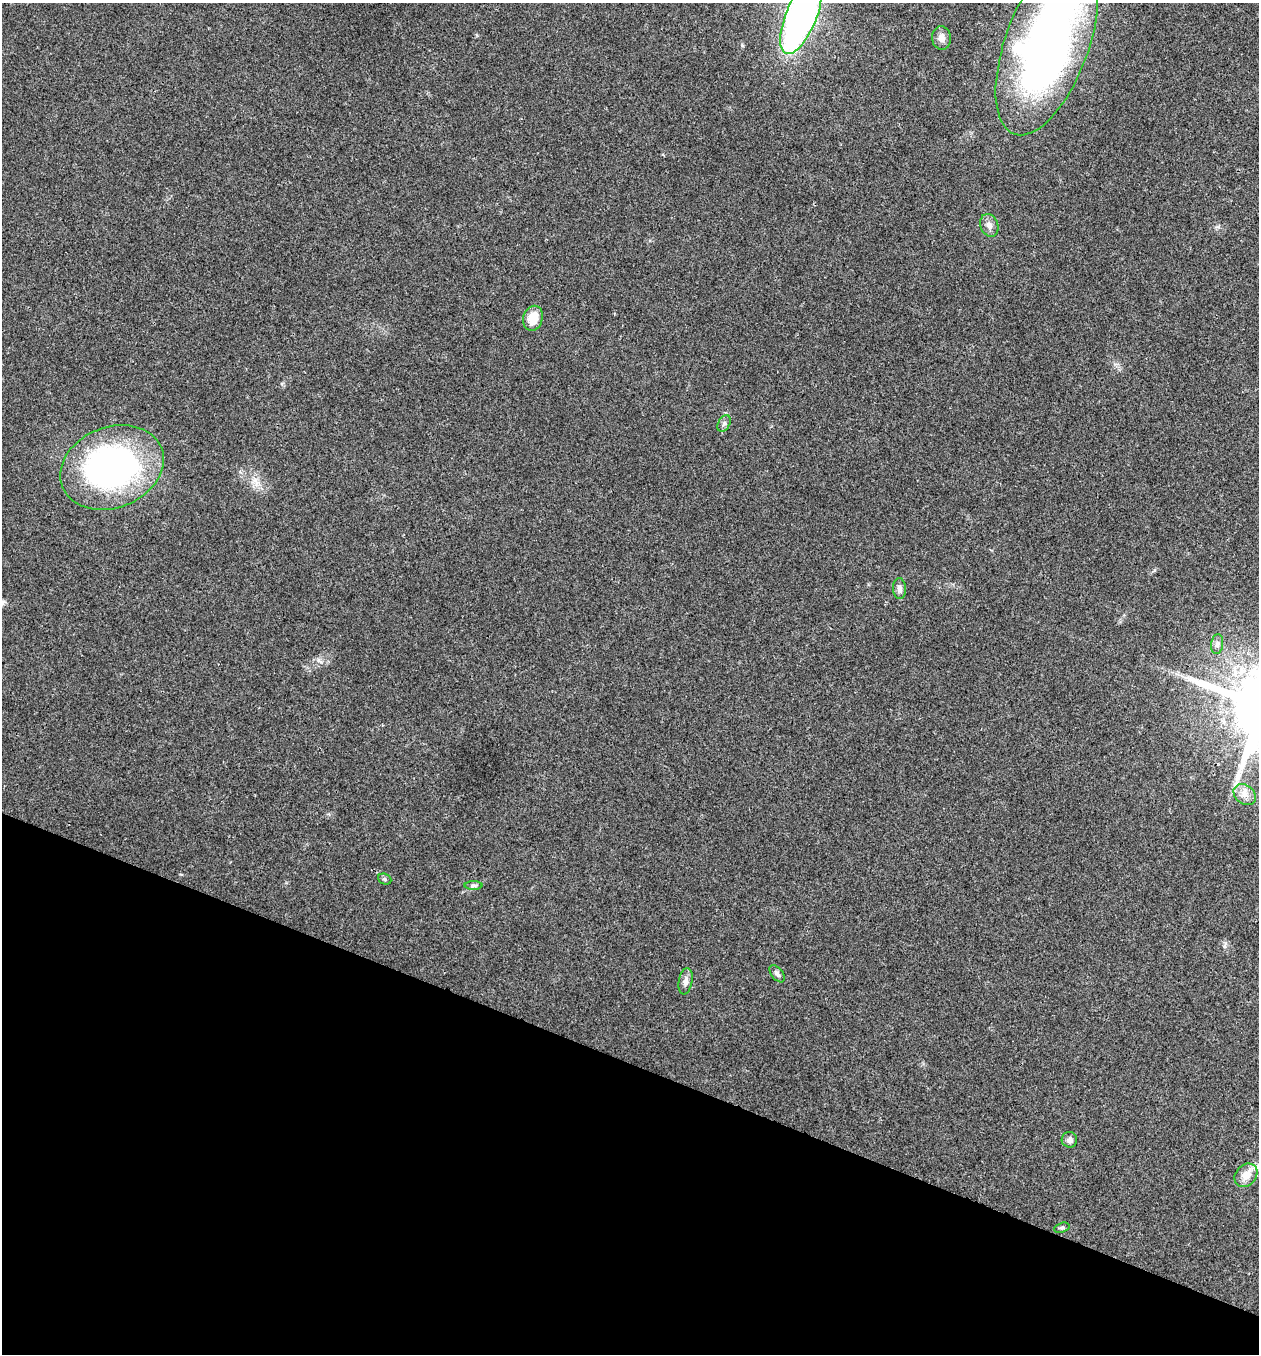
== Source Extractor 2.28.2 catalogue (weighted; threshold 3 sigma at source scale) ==
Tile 15 of 4 x 4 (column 3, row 4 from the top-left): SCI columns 2651-3907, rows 6-1357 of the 5431 x 5417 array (HDU 1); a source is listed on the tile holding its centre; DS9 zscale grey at full resolution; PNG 1261 x 1356 px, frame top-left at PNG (2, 3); each listed source drawn as its Kron ellipse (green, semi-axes under 4 px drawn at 4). Shown black and unused: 22% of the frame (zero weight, under 3 of 4 exposures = <1% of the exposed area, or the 3 px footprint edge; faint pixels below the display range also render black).
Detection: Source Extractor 2.28.2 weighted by HDU 2 'WHT'; one run over the whole footprint, this tile lists its part. Background 0.0238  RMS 0.0041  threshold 0.0184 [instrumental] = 3 sigma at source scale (4.5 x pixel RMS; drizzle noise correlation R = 1.50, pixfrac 1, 0.05/0.05 arcsec/px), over >= 5 px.
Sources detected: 17; all 17 listed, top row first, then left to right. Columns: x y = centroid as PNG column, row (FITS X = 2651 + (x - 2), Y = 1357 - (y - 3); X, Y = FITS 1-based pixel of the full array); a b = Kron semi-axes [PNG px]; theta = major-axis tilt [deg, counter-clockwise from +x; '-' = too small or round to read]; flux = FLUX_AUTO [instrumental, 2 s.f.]
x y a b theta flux
801 16 40 15 68 190
942 38 11 9 -84 2.3
1047 44 95 41 70 250
989 225 11 9 -70 2.2
533 318 12 9 74 7.3
724 423 9 6 63 1.1
112 467 53 40 22 130
899 589 10 6 -88 1.6
1217 644 10 6 82 1.4
1245 795 12 9 -38 3.2
385 879 7 5 -22 0.68
473 886 9 4 0 0.98
777 974 10 5 -52 1.2
685 981 13 6 79 2.2
1069 1140 8 7 - 1.6
1246 1175 13 10 49 4.9
1062 1228 8 4 19 0.77
Isophote crosses this tile's border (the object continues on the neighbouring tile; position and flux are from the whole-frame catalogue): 2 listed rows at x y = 801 16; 1047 44